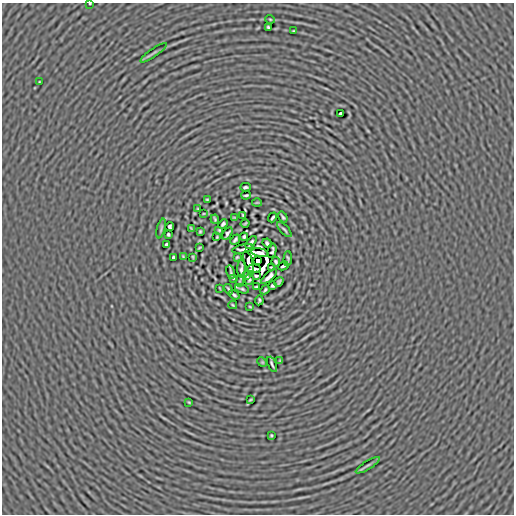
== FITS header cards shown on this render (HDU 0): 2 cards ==
NAXIS1  =                  512
NAXIS2  =                  512

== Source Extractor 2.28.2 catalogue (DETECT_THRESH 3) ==
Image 512 x 512 px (HDU 0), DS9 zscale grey, 1 PNG px = 1 image px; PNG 516 x 516 px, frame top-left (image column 1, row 512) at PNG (2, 3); each listed source drawn as its Kron ellipse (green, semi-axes under 4 px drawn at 4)
Background -7.59e-05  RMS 0.0043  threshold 0.013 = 3 sigma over >= 5 px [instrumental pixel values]
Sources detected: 78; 3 with non-positive FLUX_AUTO (blend fragments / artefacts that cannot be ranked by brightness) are neither listed nor drawn; the other 75 listed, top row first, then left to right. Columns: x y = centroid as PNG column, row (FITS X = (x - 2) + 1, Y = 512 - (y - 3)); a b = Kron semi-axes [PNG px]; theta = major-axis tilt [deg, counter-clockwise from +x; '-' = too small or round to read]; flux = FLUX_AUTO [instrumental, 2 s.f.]
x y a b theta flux
90 3 2 2 - 0.19
270 19 5 3 - 0.26
268 27 4 3 - 0.4
294 31 3 2 - 0.28
154 53 16 3 35 0.56
39 82 3 2 - 0.18
340 114 4 3 - 0.69
245 187 5 3 - 0.51
246 195 5 2 - 0.44
207 200 3 2 - 0.25
257 202 5 3 - 0.27
198 209 3 2 - 0.22
204 213 3 2 - 0.19
243 215 4 3 - 0.33
273 217 5 2 - 0.51
283 217 6 2 -55 0.44
234 218 4 2 - 0.28
215 219 4 2 - 0.38
223 224 5 3 - 0.48
245 224 4 2 - 0.37
170 227 4 4 - 0.53
161 228 10 3 76 0.48
191 228 4 2 - 0.29
284 229 9 3 -46 0.54
219 230 3 3 - 0.32
200 231 4 2 - 0.33
227 233 7 3 58 0.6
168 234 4 3 - 0.38
217 237 3 2 - 0.28
244 237 4 3 - 0.49
235 240 6 3 48 0.51
251 242 7 3 55 0.55
267 243 5 3 - 0.56
166 244 4 3 - 0.38
199 248 4 2 - 0.29
243 249 11 3 11 0.15
272 251 7 3 76 0.32
260 253 8 3 -11 0.53
173 257 3 3 - 0.38
183 257 3 2 - 0.29
193 257 4 2 - 0.29
237 257 3 2 - 0.3
288 259 7 2 88 0.39
248 261 11 3 -74 0.8
257 261 3 3 - 4.3
276 262 5 3 - 0.44
283 266 5 2 - 0.54
271 267 3 2 - 0.22
241 269 9 3 -89 0.59
254 269 6 4 5 0.31
231 272 7 2 -80 0.58
246 276 3 2 - 0.3
256 276 4 3 - 0.33
269 277 10 4 41 1
233 278 3 2 - 0.28
249 279 6 3 84 0.22
240 281 6 2 83 0.26
279 282 5 3 - 0.49
272 286 3 3 - 0.46
256 287 4 2 - 0.33
220 288 4 2 - 0.19
229 289 5 2 - 0.41
242 289 7 2 -20 0.53
265 290 5 2 - 0.42
234 295 6 2 -37 0.56
259 300 5 3 - 0.36
233 305 4 2 - 0.31
250 307 3 2 - 0.26
280 361 3 2 - 0.25
262 362 5 4 - 0.27
272 364 8 2 -67 0.56
250 400 4 2 - 0.3
189 402 3 2 - 0.26
271 435 3 2 - 0.31
368 465 14 3 32 0.6
At the frame edge (FLAGS 8, measured only in part): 1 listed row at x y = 90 3
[3 non-positive-flux detections neither listed nor drawn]